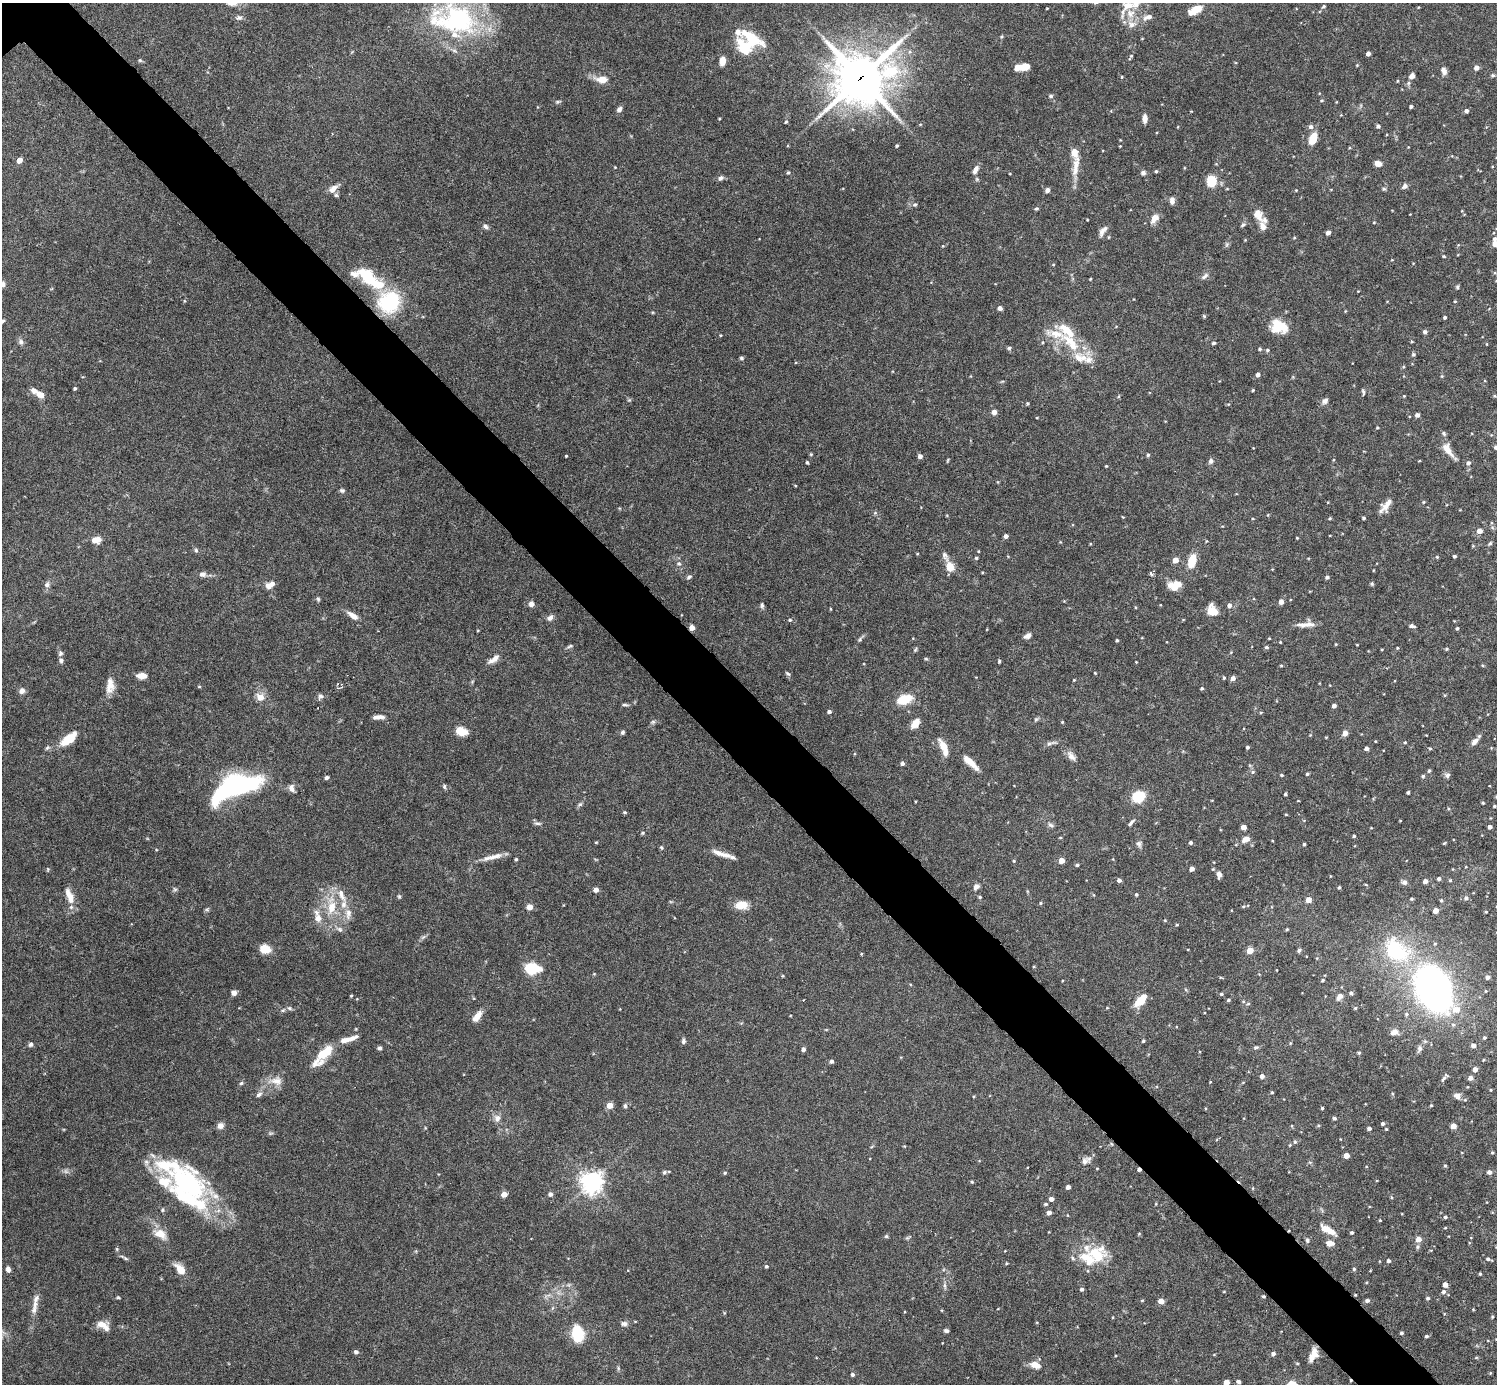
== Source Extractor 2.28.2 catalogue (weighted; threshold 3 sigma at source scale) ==
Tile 6 of 4 x 4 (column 2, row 2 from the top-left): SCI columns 1499-2993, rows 3062-4443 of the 5982 x 5981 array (HDU 1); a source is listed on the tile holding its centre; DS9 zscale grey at full resolution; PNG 1499 x 1386 px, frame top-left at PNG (2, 3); no overlay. Shown black and unused: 5% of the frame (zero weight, under 4 of 8 exposures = <1% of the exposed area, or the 3 px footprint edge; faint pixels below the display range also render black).
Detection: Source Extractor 2.28.2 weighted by HDU 2 'WHT'; one run over the whole footprint, this tile lists its part. Background 0.0745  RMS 0.0022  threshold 0.00894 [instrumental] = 3 sigma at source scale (4.09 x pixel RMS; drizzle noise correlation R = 1.36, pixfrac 0.8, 0.05/0.05 arcsec/px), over >= 5 px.
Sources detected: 470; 1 too faint to see at this stretch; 3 inside a brighter object's white glare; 3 cosmic-ray / hot-pixel residue — not listed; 26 inside a brighter listed object's ellipse — not listed separately; the other 437 listed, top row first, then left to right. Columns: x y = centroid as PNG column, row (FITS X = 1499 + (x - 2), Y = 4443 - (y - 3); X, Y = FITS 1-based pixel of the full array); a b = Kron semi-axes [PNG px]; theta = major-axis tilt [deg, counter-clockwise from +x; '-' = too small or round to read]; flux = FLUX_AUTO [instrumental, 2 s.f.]
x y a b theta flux
1128 5 28 12 52 3.2
1324 6 5 4 - 0.28
1047 8 3 2 - 0.15
1195 10 17 8 30 3.4
1148 17 12 6 19 1.3
239 18 8 6 12 0.57
457 20 63 40 -12 32
1131 24 11 9 -27 1.5
1002 36 5 3 - 0.22
752 38 20 11 -37 8.3
1142 38 4 3 - 0.14
744 48 17 12 -53 6.1
1368 54 4 4 - 0.85
1131 56 5 4 - 0.25
140 60 5 5 - 0.27
722 61 8 5 81 1.9
1357 65 4 4 - 0.16
1024 68 9 7 22 2.7
1476 68 5 4 - 1.1
1444 71 9 6 -73 0.95
1493 75 6 4 18 0.29
1412 76 8 6 44 0.93
1122 77 4 3 - 0.19
861 78 21 18 28 680
602 79 18 9 -4 2.1
1397 81 4 3 - 0.17
1051 96 6 4 14 0.34
557 102 7 4 7 0.33
1336 102 4 2 - 0.13
1411 106 3 3 - 0.45
619 109 7 5 46 0.69
1466 111 4 4 - 0.66
1145 119 9 5 -90 1.1
786 121 5 4 - 0.25
1378 126 5 4 - 0.48
1311 127 6 6 - 0.66
1313 138 10 6 71 4.4
897 146 3 3 - 0.29
1120 146 3 3 - 0.13
20 160 5 4 - 1.9
1378 163 7 5 -20 1.4
1076 166 33 8 80 2.9
615 167 3 3 - 0.14
975 170 11 6 63 1
1156 171 4 4 - 0.27
788 172 4 4 - 0.26
1143 173 5 5 - 0.67
721 178 8 6 37 0.55
1211 181 10 7 88 6.2
1405 186 7 5 36 0.72
333 189 12 8 44 1.3
1384 189 5 5 - 0.29
1047 190 6 5 - 0.64
1296 190 4 3 - 0.15
1172 201 8 6 88 0.86
915 205 5 5 - 0.35
1036 208 4 4 - 0.34
1258 214 16 10 -60 1.9
1154 218 10 7 54 1.9
1374 222 4 3 - 0.17
1243 225 8 4 30 0.36
485 226 8 5 -35 0.54
1102 232 12 8 73 1.1
1328 233 4 4 - 0.96
1294 238 5 3 - 0.18
1495 239 5 4 - 0.45
1495 244 5 4 - 1.8
1444 256 4 3 - 0.2
1205 276 12 6 39 0.73
367 277 32 16 -30 9.3
1090 279 3 3 - 0.17
3 284 7 6 - 0.61
1457 287 5 4 - 0.28
1455 301 4 3 - 0.18
389 302 27 24 24 13
1000 308 4 4 - 0.91
1204 316 5 4 - 0.23
1445 317 3 3 - 0.4
2 322 11 5 41 0.7
1278 326 16 12 -15 6
1425 332 5 4 - 0.61
720 335 3 3 - 0.19
21 342 8 7 - 0.64
1071 343 36 14 -49 7.8
1214 343 4 3 - 0.38
1486 344 4 2 - 0.12
1009 348 5 4 - 0.37
1260 349 5 4 - 0.34
1267 350 5 4 - 0.3
1413 354 5 5 - 0.37
741 358 6 4 -3 0.33
1258 375 4 4 - 0.78
1442 376 5 4 - 0.19
75 388 3 3 - 0.31
1253 390 3 3 - 0.22
1363 392 8 3 -80 0.32
40 394 10 7 -38 1.5
1404 396 3 3 - 0.16
1495 396 5 3 - 0.2
629 400 6 4 43 0.26
1325 401 8 6 49 0.72
1027 403 4 4 - 0.25
994 412 5 5 - 1
1417 415 5 5 - 0.59
1377 427 3 3 - 0.2
1444 433 7 5 -54 0.42
1496 447 4 4 - 0.61
1448 450 23 8 -54 2.4
811 454 4 4 - 0.23
1148 455 4 4 - 0.32
566 456 3 2 - 0.2
920 456 4 4 - 0.92
948 460 6 3 71 0.19
1211 461 8 6 61 0.58
807 462 3 3 - 0.3
1468 463 6 5 - 0.62
1106 466 3 3 - 0.16
998 482 5 3 - 0.17
342 490 7 5 -24 0.41
1423 502 5 3 - 0.18
1385 506 19 8 53 1.8
875 513 6 5 - 0.32
1123 517 4 3 - 0.16
1330 518 4 3 - 0.23
1364 518 3 3 - 0.33
1253 519 4 2 - 0.16
1479 531 5 4 - 1.5
1006 536 4 4 - 0.87
1297 538 3 3 - 0.15
96 540 11 7 3 1.7
1490 543 6 4 47 0.33
196 550 6 5 - 0.36
978 551 4 3 - 0.16
917 554 4 3 - 0.15
1454 556 3 3 - 0.32
1437 557 4 4 - 0.21
976 558 4 3 - 0.27
1175 560 4 4 - 2.5
1192 561 16 8 76 3.4
679 563 7 6 - 0.5
950 566 12 9 -66 2.4
982 572 4 3 - 0.18
1151 573 5 3 - 0.82
202 574 9 7 -6 0.85
689 577 7 5 28 0.42
1327 577 4 4 - 0.45
1372 584 6 4 72 0.27
47 585 7 7 - 0.6
269 586 9 7 -45 1.1
1174 586 14 9 11 3
318 599 5 5 - 0.31
1281 602 4 4 - 1.3
531 604 7 6 - 0.85
762 605 8 5 -89 0.42
1229 605 5 5 - 0.76
830 609 4 3 - 0.15
1212 611 12 9 -58 2.7
353 615 15 6 -33 1.5
550 618 9 6 40 0.72
790 620 5 4 - 0.28
1306 624 22 8 6 1.8
1412 626 7 4 -14 0.57
692 628 4 4 - 1.7
1457 628 3 3 - 0.36
1027 636 9 6 30 0.89
1269 638 3 3 - 0.16
860 639 7 4 47 0.38
1117 640 3 3 - 0.34
1280 642 3 3 - 0.16
1336 644 4 3 - 0.17
1357 645 4 2 - 0.12
570 646 10 4 19 0.34
1266 647 5 4 - 0.35
1397 648 4 3 - 0.18
1447 649 4 3 - 0.24
915 650 6 4 59 0.27
1231 652 4 3 - 0.17
60 654 6 6 - 0.43
494 659 18 7 36 1.4
926 659 5 4 - 0.24
61 660 6 5 - 0.53
999 661 4 3 - 0.27
1136 662 2 2 - 0.13
1482 665 4 3 - 0.19
1281 666 5 3 - 0.2
1095 673 4 3 - 0.15
788 674 8 4 -41 0.34
141 676 10 6 0 1.7
1224 678 4 3 - 0.27
1233 678 4 4 - 1.1
1074 680 3 2 - 0.16
110 686 20 10 86 2.2
199 686 5 3 - 0.18
1202 688 4 4 - 0.28
22 691 6 5 - 1.2
260 697 10 9 - 1.7
320 697 9 6 63 0.55
904 699 12 7 18 6.5
625 705 9 3 -6 0.37
1334 706 4 4 - 0.83
829 712 4 3 - 0.54
1261 712 5 3 - 0.19
378 717 14 5 5 1
1036 719 6 5 - 0.31
653 722 7 5 44 0.39
1062 722 3 3 - 0.19
915 724 12 7 53 2
461 731 9 6 -16 4
622 732 5 4 - 0.46
1345 733 4 4 - 2
1310 735 4 3 - 0.17
69 739 18 8 38 5
1375 741 3 3 - 0.15
1405 742 3 3 - 0.21
1474 742 11 6 49 1
1051 743 17 4 18 0.71
943 747 21 7 -67 2.5
1247 747 3 3 - 0.41
1366 748 4 3 - 0.74
1430 749 4 3 - 0.23
1071 756 15 8 -51 1.2
970 762 21 6 -43 2.7
902 763 5 4 - 0.54
1429 771 5 4 - 0.3
1253 772 5 5 - 0.33
1307 774 3 3 - 0.29
1282 775 4 3 - 0.29
1447 775 8 6 67 0.56
1423 776 4 4 - 0.32
327 778 5 4 - 0.45
239 784 34 17 7 32
444 786 7 5 -77 0.37
292 788 9 7 -74 1
1408 792 3 3 - 0.36
1285 794 3 3 - 0.32
1138 796 9 8 - 7.9
1483 803 3 3 - 0.22
580 804 7 5 42 0.38
1494 806 3 3 - 0.27
625 812 5 4 - 0.25
1286 814 4 2 - 0.17
1400 821 4 2 - 0.13
538 823 10 4 -9 0.5
1131 823 11 4 44 0.55
1050 825 9 5 -36 0.53
1243 827 4 4 - 1.7
1490 827 4 4 - 0.67
643 833 5 4 - 0.26
1354 836 3 3 - 0.33
1060 838 4 3 - 0.19
1246 839 9 7 24 1.3
596 842 4 3 - 0.18
1191 843 4 4 - 0.5
1444 843 4 3 - 0.2
1139 844 10 6 -57 0.65
1304 844 3 3 - 0.31
661 848 6 5 - 0.29
722 854 28 5 -19 2
494 857 24 7 15 1.9
516 859 3 3 - 0.24
1014 861 4 4 - 0.21
1061 861 4 4 - 2.8
1077 865 4 3 - 0.33
1192 869 4 4 - 1.2
1219 875 7 5 -90 1
1439 879 4 4 - 0.52
1119 880 4 4 - 0.77
1450 880 4 4 - 0.23
1425 881 4 4 - 1
1404 882 8 7 - 0.67
1366 885 5 3 - 0.18
976 887 7 6 - 0.82
1339 887 3 3 - 0.33
175 889 7 5 -29 0.34
596 890 4 4 - 1.2
1136 894 4 4 - 0.29
341 895 20 8 -68 2.2
70 896 22 8 -67 2.4
399 896 5 4 - 0.29
980 897 4 3 - 0.32
1466 898 6 6 - 0.66
1412 899 4 4 - 0.31
1308 900 5 5 - 1.6
1441 900 5 4 - 0.28
1041 903 4 4 - 0.25
741 905 15 10 5 2.5
331 906 25 11 88 5.2
530 907 4 4 - 2.1
207 909 7 4 -1 0.29
1436 910 4 4 - 1.8
1486 912 4 3 - 0.19
318 918 9 8 - 1.7
1165 920 4 4 - 0.18
1177 925 4 3 - 0.2
340 929 9 6 -40 0.66
1287 929 4 3 - 0.21
423 937 8 4 36 0.43
265 949 7 6 - 5.1
1188 949 3 2 - 0.13
1250 950 4 4 - 3.6
1299 950 6 4 39 0.43
1396 951 43 31 -35 18
861 954 3 3 - 0.19
532 968 10 6 -4 11
1488 977 4 4 - 0.69
1221 978 5 3 - 0.19
1323 980 5 4 - 0.27
1433 989 29 19 -64 120
234 993 6 6 - 0.86
1351 993 4 4 - 0.4
1221 994 5 4 - 0.31
351 996 3 3 - 0.2
1340 996 6 5 - 1.5
1141 1000 14 7 49 4.4
1228 1000 4 3 - 0.29
1243 1001 6 4 -19 0.25
289 1008 7 5 -34 0.39
1107 1008 5 3 - 0.17
1355 1008 4 4 - 0.25
1457 1009 9 8 - 2
283 1010 6 4 18 0.3
1406 1014 5 4 - 0.3
477 1016 14 6 53 1.8
356 1029 4 3 - 0.15
1395 1032 9 6 28 1
1484 1038 5 4 - 0.32
345 1040 25 7 17 2
683 1041 6 5 - 0.47
1143 1041 4 3 - 0.29
1290 1043 4 4 - 0.2
31 1044 6 6 - 0.48
1473 1045 5 4 - 1
1256 1047 7 5 18 0.38
379 1048 5 5 - 0.45
1419 1048 9 6 87 0.54
803 1049 4 4 - 0.63
324 1053 27 11 52 4.7
1359 1053 5 4 - 0.29
1484 1060 5 4 - 0.22
831 1061 4 4 - 0.57
1475 1069 4 4 - 1.1
1262 1076 4 4 - 0.92
1443 1078 11 4 57 0.52
1470 1078 5 4 - 0.97
276 1081 19 11 -3 2.3
1210 1082 3 3 - 0.14
241 1083 6 4 43 0.32
1491 1090 4 3 - 0.17
1272 1092 4 3 - 0.27
259 1094 9 5 32 0.61
1457 1096 9 7 -47 0.91
610 1105 5 4 - 2.6
1431 1105 4 3 - 0.21
625 1106 6 4 -88 0.42
1322 1108 3 3 - 0.24
497 1118 10 9 - 1.1
1334 1118 4 4 - 0.45
1383 1124 4 4 - 0.43
220 1126 8 8 - 0.95
1292 1126 5 3 - 0.19
1318 1126 5 3 - 0.2
1453 1126 4 4 - 2.2
425 1128 5 3 - 0.18
1369 1128 4 3 - 0.64
1386 1129 4 4 - 0.2
1295 1142 6 5 - 0.33
1290 1145 4 4 - 0.21
1492 1153 4 3 - 0.24
1346 1156 4 4 - 2
1085 1161 11 8 33 1
1445 1166 5 3 - 0.2
1097 1168 4 2 - 0.13
1139 1169 4 3 - 0.59
664 1172 6 5 - 0.39
1489 1172 5 4 - 0.81
725 1173 4 3 - 0.27
592 1182 7 7 - 140
972 1182 5 4 - 0.26
188 1185 59 22 -43 41
1068 1187 4 4 - 0.82
504 1194 4 4 - 2.3
550 1194 5 5 - 0.68
1051 1199 4 4 - 1
1046 1204 5 4 - 0.32
1156 1204 4 3 - 0.16
163 1210 5 4 - 0.29
1049 1213 4 4 - 1
1445 1217 4 4 - 0.35
1380 1220 3 3 - 0.21
1328 1230 19 7 -29 2.7
1352 1232 4 3 - 0.37
160 1234 18 11 -27 2.5
886 1236 5 4 - 0.3
1418 1239 5 5 - 1.7
1307 1240 6 5 - 0.44
1329 1243 6 4 -5 2.5
117 1249 6 4 -89 0.25
1097 1255 23 22 - 7.3
125 1258 9 4 -32 0.4
1073 1258 6 5 - 0.36
1488 1259 7 4 -24 0.51
1388 1261 4 4 - 0.49
766 1266 4 4 - 0.36
8 1269 7 5 -70 0.77
180 1269 15 8 -50 2.5
1354 1269 4 4 - 0.26
1480 1274 3 3 - 0.25
944 1285 8 4 -89 0.49
1445 1285 4 4 - 1.3
1082 1289 4 4 - 0.48
1444 1292 5 5 - 0.55
1355 1295 3 2 - 0.16
1263 1296 3 3 - 0.26
118 1297 5 3 - 0.22
1428 1298 4 4 - 0.37
1142 1300 5 3 - 0.16
1367 1300 5 4 - 0.5
1161 1301 4 4 - 2.5
35 1304 13 8 78 1.2
724 1313 5 3 - 0.18
1113 1317 4 3 - 0.14
1492 1317 4 4 - 0.18
624 1324 10 6 -3 0.69
103 1326 17 9 -30 1.9
946 1331 5 4 - 0.49
1402 1333 3 3 - 0.37
578 1334 14 9 -83 8.4
1426 1336 4 3 - 0.32
356 1352 4 4 - 0.72
1273 1354 5 4 - 0.58
1313 1355 17 9 66 2
1476 1358 5 3 - 0.19
1035 1365 11 7 -19 2.1
618 1368 6 4 -72 0.28
852 1375 5 4 - 0.42
1226 1382 5 4 - 2.1
1238 1382 5 4 - 0.64
Overlapping masked pixels (flux is a lower limit): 4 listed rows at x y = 861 78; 692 628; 1139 1169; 1355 1295
Isophote crosses this tile's border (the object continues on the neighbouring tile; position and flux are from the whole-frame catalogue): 7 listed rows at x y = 1128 5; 457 20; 1495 244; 3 284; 2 322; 1496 447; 1226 1382